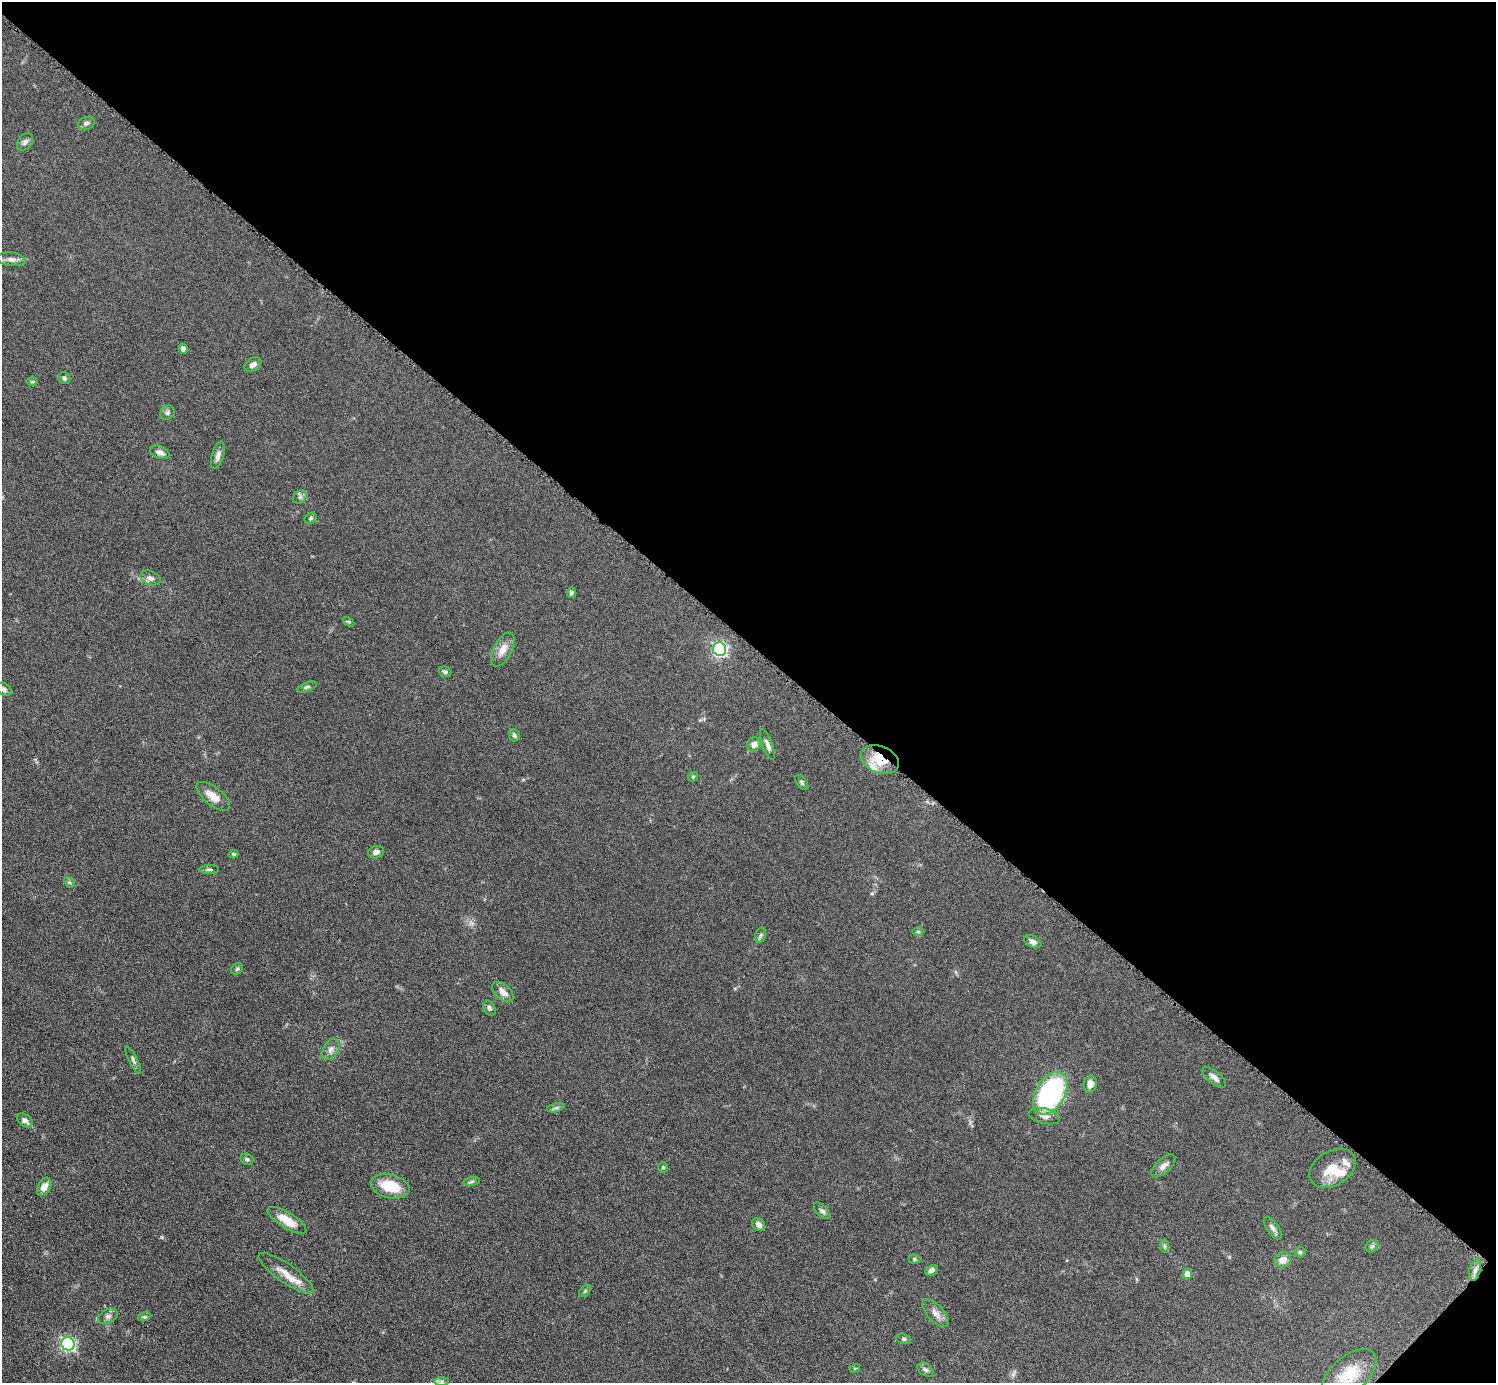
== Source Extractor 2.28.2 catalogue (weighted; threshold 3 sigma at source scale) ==
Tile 8 of 4 x 4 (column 4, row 2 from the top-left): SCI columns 4486-5979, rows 3064-4444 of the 5982 x 5984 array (HDU 1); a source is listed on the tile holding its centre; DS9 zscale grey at full resolution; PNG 1498 x 1385 px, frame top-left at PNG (2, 2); each listed source drawn as its Kron ellipse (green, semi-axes under 4 px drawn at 4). Shown black and unused: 47% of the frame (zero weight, under 6 of 12 exposures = <1% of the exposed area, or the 3 px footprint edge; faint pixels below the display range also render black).
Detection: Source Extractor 2.28.2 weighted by HDU 2 'WHT'; one run over the whole footprint, this tile lists its part. Background 0.0392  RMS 0.0038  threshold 0.0157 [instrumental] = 3 sigma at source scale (4.09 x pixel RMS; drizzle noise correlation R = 1.36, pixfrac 0.8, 0.05/0.05 arcsec/px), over >= 5 px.
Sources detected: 78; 3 inside a brighter listed object's ellipse — not listed separately; the other 75 listed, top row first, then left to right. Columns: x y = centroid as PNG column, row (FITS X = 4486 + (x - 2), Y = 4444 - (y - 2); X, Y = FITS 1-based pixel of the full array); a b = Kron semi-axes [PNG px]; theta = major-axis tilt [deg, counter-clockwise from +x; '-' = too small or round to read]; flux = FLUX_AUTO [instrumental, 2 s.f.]
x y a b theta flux
86 123 8 6 18 1
25 142 10 7 53 1.2
11 259 14 6 -8 1.8
183 349 5 4 - 1.6
253 365 9 6 34 1.5
64 378 6 5 - 0.81
32 381 6 4 -1 0.43
167 413 7 6 - 0.89
160 452 10 6 -22 1.6
218 455 14 6 73 1.7
300 497 7 6 - 0.89
311 518 6 5 - 0.73
150 578 11 7 -20 1.4
571 592 5 4 - 0.83
349 622 6 4 -30 0.42
720 649 7 6 - 73
503 650 18 9 62 3.6
445 672 6 5 - 0.67
307 687 10 4 20 0.76
4 689 8 6 -30 0.87
514 735 6 5 - 0.73
754 744 7 7 - 1.6
767 744 16 5 -70 1.5
880 760 20 13 -23 8.8
693 777 5 4 - 0.43
802 782 9 4 -51 0.68
213 796 20 9 -38 4.2
376 852 8 6 13 1.5
234 854 5 4 - 0.6
209 869 10 4 0 0.6
69 882 6 4 -43 0.58
918 932 6 4 -1 0.43
761 935 8 5 73 0.76
1033 942 9 5 -26 1.6
237 969 6 5 - 0.66
503 992 13 7 -42 2.6
489 1008 8 5 -64 0.97
331 1049 11 7 58 1.8
133 1060 15 4 -64 0.96
1214 1077 14 6 -39 1.8
1090 1084 9 6 84 2.5
1050 1093 23 14 60 53
556 1108 9 4 13 0.79
1044 1116 16 7 -13 2.4
25 1120 8 6 -38 1.8
247 1159 6 5 - 0.69
1163 1166 15 7 42 1.9
663 1168 5 5 - 0.44
1332 1168 25 17 31 8.4
472 1182 8 4 9 0.68
390 1186 20 11 -13 9.8
44 1187 10 6 64 2.8
822 1211 10 5 -45 1
287 1220 22 8 -31 5.7
759 1224 7 6 - 1.6
1273 1228 13 6 -55 1.5
1165 1246 7 4 -90 0.64
1372 1246 7 5 40 0.76
1300 1252 5 5 - 0.62
915 1259 6 4 -1 0.5
1283 1260 8 7 - 3
932 1270 7 5 27 1.2
1475 1270 11 5 75 1.6
286 1273 32 9 -35 5.4
1187 1274 5 4 - 3.5
585 1291 7 4 46 0.52
935 1313 17 8 -46 2.4
108 1316 10 7 27 1.3
144 1317 6 4 17 0.55
904 1339 7 5 -10 0.62
68 1344 7 6 - 71
855 1368 5 3 - 0.32
925 1370 9 6 -39 0.85
1349 1375 33 18 42 10
442 1381 7 4 0 0.79
Overlapping masked pixels (flux is a lower limit): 1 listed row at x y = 880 760
Isophote crosses this tile's border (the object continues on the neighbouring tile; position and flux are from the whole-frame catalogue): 1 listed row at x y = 1349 1375